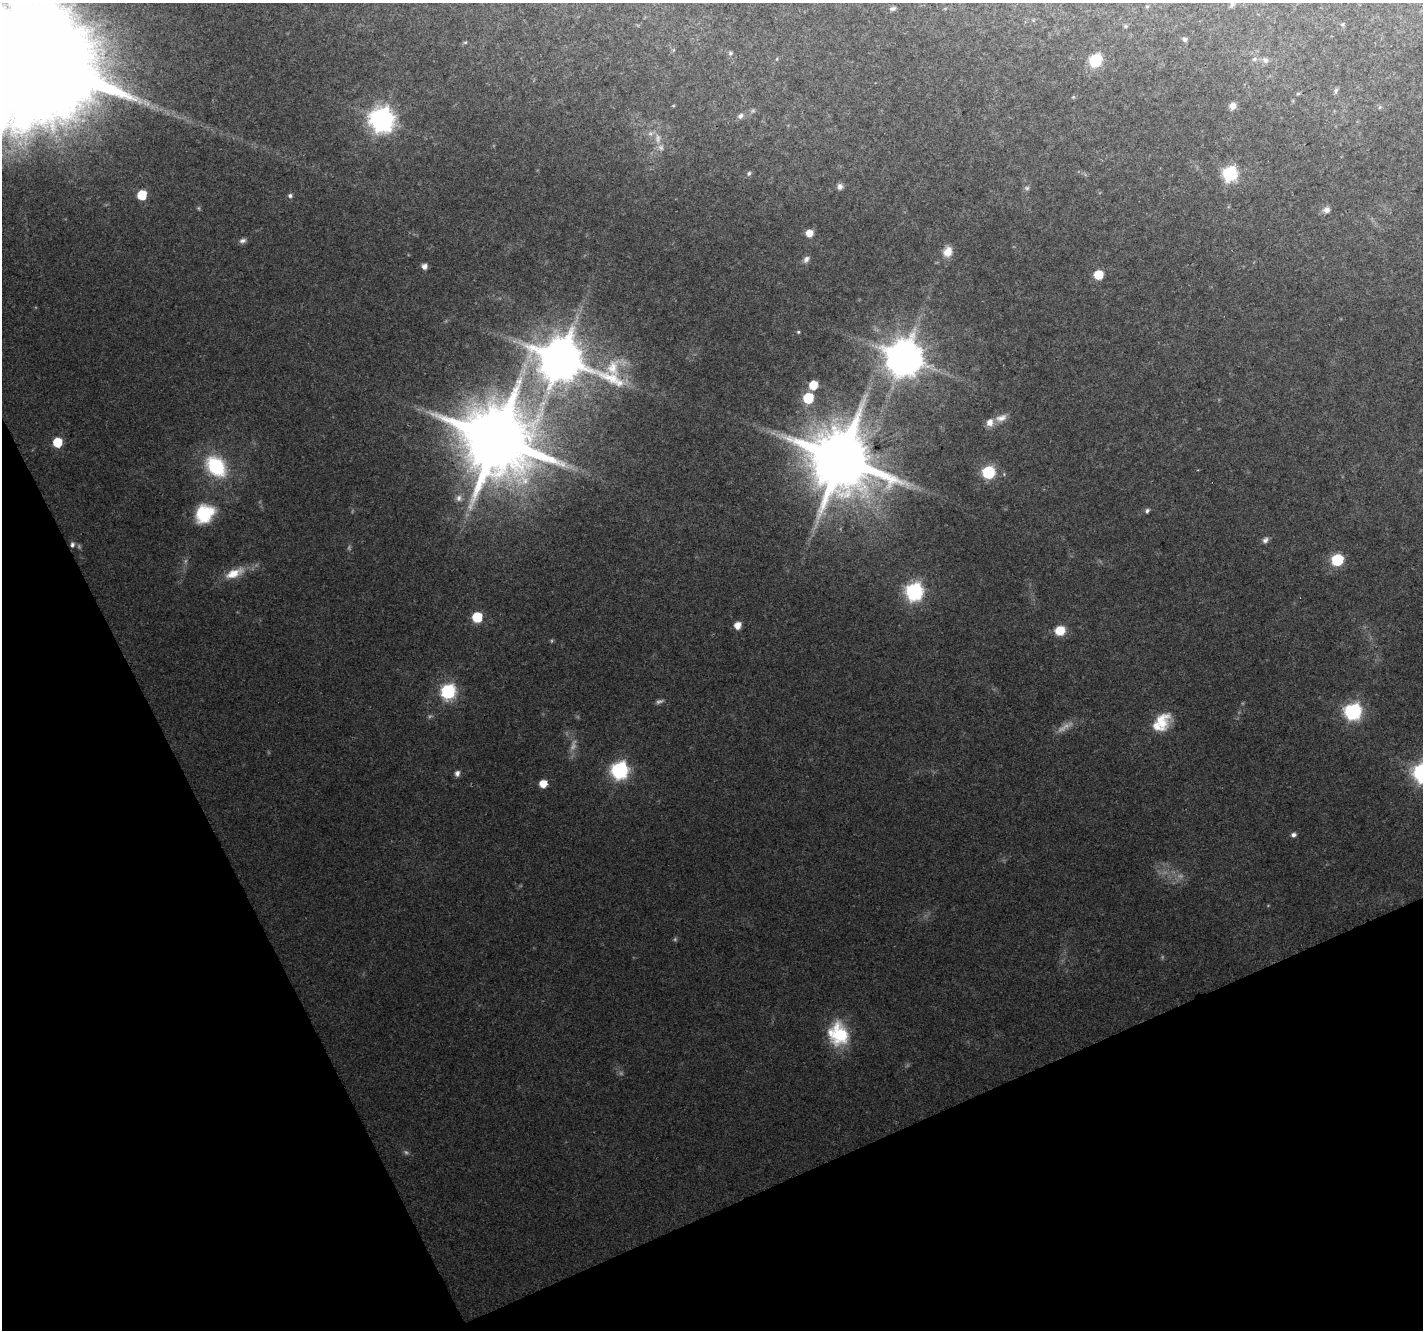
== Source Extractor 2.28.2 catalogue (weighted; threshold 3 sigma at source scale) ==
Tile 14 of 4 x 4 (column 2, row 4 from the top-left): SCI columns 1422-2842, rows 93-1420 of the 5687 x 5553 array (HDU 1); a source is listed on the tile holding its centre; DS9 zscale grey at full resolution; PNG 1425 x 1332 px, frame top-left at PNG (2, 3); no overlay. Shown black and unused: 22% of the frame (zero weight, under 2 of 3 exposures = <1% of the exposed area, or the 3 px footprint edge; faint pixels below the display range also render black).
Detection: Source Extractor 2.28.2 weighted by HDU 2 'WHT'; one run over the whole footprint, this tile lists its part. Background 0.0829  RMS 0.0074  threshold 0.0332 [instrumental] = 3 sigma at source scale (4.5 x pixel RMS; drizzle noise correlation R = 1.50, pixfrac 1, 0.0396/0.0396 arcsec/px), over >= 5 px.
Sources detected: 79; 12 too faint to see at this stretch — not listed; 3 inside a brighter listed object's ellipse — not listed separately; the other 64 listed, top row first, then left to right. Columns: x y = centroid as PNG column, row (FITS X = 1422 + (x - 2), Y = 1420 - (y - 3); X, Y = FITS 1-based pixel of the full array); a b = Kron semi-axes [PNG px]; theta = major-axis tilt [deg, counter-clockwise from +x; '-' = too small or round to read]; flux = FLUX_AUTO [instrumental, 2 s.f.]
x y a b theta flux
1232 5 8 5 63 1.6
1147 6 5 3 - 0.85
893 9 8 5 12 1.9
1342 24 6 5 - 1.2
1125 26 5 5 - 1
1185 39 6 6 - 1.9
465 42 6 4 1 0.87
730 53 6 6 - 1.5
28 57 52 27 23 62000
777 59 5 3 - 0.77
1254 59 8 5 27 1.9
1095 60 7 6 - 110
1265 60 9 7 -56 2.9
1336 90 7 5 73 1.6
1298 94 6 4 1 0.93
1073 97 6 4 17 0.86
1233 106 8 7 - 4.5
1380 107 6 5 - 1.2
740 116 8 6 43 3
382 119 9 8 - 730
658 138 14 8 -84 5.7
749 173 6 5 - 1.7
1230 174 7 7 - 160
840 187 8 7 - 2.9
1027 188 8 6 -15 1.6
142 195 6 6 - 28
290 196 6 5 - 1.8
1326 210 9 8 - 4.2
809 233 7 7 - 7.2
243 241 9 6 13 2.6
948 252 11 9 59 9.6
806 259 10 6 51 2.9
424 266 5 5 - 4
1098 275 6 6 - 21
798 332 4 3 - 0.84
904 357 11 11 - 2500
561 359 16 12 -15 4000
813 385 6 6 - 21
808 398 7 6 - 38
1001 418 16 9 16 5.9
497 439 19 18 - 9900
57 442 6 6 - 28
841 459 18 17 - 8000
216 466 23 16 -48 55
988 472 7 7 - 96
459 498 10 9 - 4.2
1147 511 6 5 - 1.7
204 514 21 17 42 38
1265 540 8 7 - 2.7
72 545 7 5 84 2.1
1337 560 7 6 - 66
234 573 26 11 23 16
914 591 8 7 - 280
477 617 7 6 - 35
737 625 6 6 - 7.7
1060 630 9 8 - 18
448 692 8 7 - 160
1353 712 7 7 - 250
1161 721 24 19 71 21
620 770 8 7 - 280
457 773 8 6 77 2.8
543 784 6 6 - 12
1293 835 6 5 - 2.5
839 1034 24 20 -69 44
Isophote crosses this tile's border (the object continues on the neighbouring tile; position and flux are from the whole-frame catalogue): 1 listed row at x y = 28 57